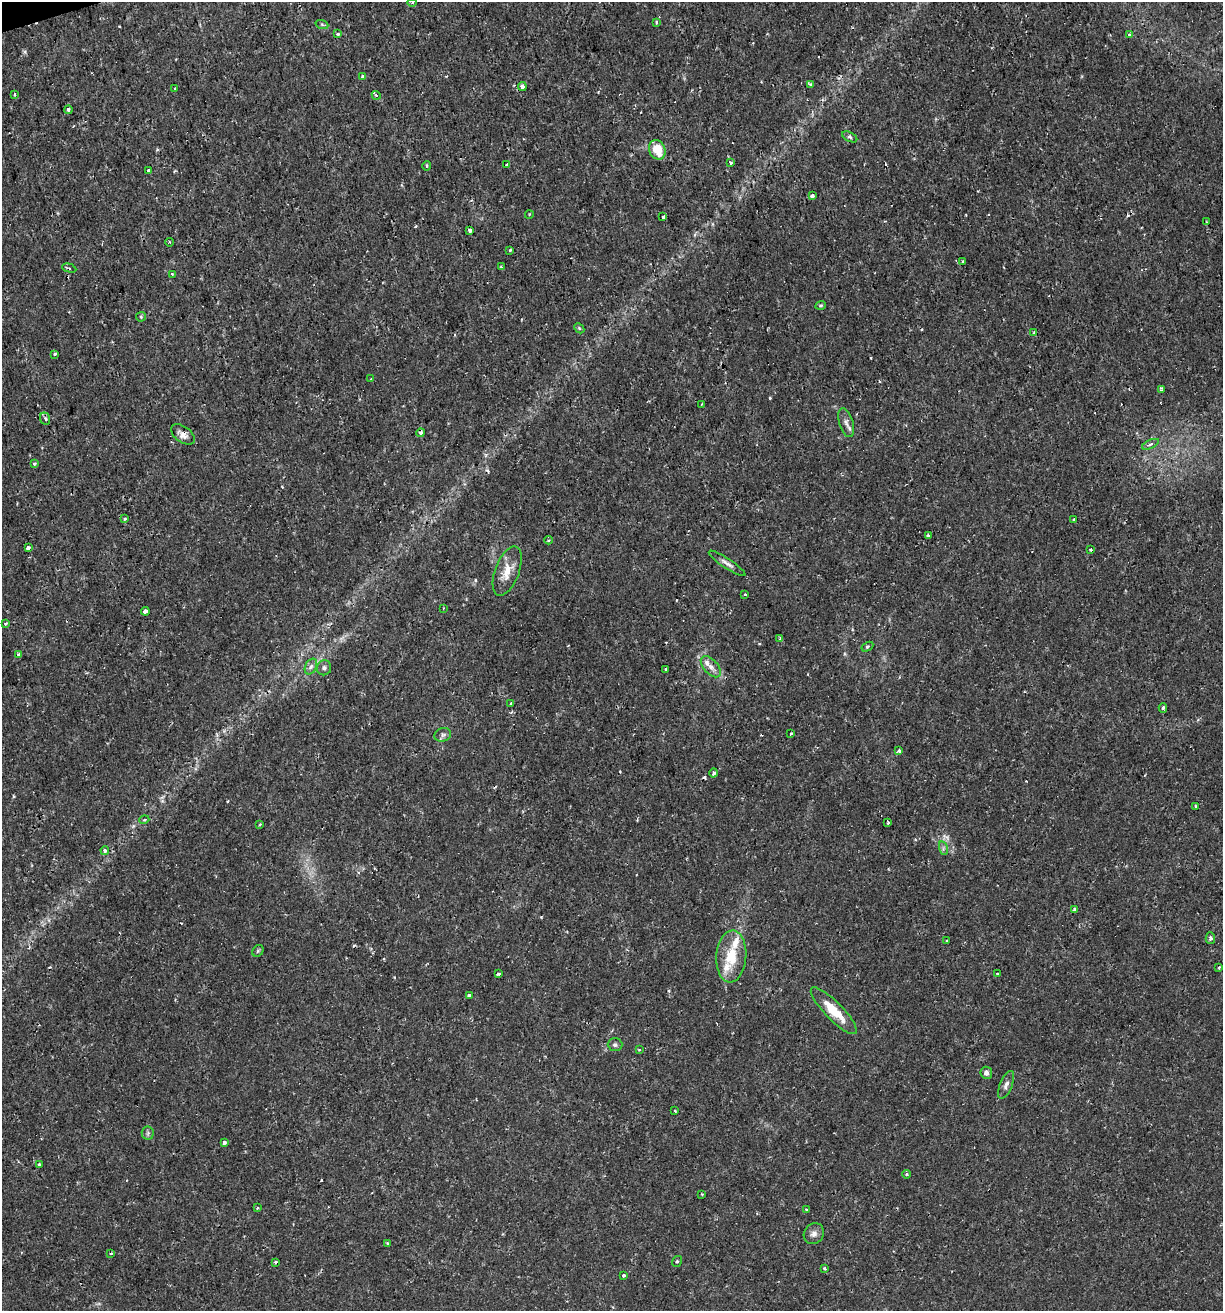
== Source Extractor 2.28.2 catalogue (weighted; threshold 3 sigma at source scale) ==
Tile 11 of 4 x 4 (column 3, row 3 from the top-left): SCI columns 2497-3717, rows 1311-2619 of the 5044 x 5237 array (HDU 1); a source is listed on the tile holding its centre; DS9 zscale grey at full resolution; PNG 1225 x 1313 px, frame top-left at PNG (2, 2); each listed source drawn as its Kron ellipse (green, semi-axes under 4 px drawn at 4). Shown black and unused: <1% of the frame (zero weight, under 2 of 3 exposures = <1% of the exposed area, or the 3 px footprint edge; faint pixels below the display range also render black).
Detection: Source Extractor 2.28.2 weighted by HDU 2 'WHT'; one run over the whole footprint, this tile lists its part. Background 0.01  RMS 0.0013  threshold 0.0059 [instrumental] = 3 sigma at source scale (4.5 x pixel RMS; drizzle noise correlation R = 1.50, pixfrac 1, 0.0396/0.0396 arcsec/px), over >= 5 px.
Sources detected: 120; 14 cosmic-ray / hot-pixel residue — neither listed nor drawn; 3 inside a brighter listed object's ellipse — not listed separately; the other 103 listed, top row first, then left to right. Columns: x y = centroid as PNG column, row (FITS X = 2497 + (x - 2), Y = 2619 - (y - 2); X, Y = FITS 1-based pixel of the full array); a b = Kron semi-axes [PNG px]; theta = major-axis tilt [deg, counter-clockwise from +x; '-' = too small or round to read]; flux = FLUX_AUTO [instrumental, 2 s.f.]
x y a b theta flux
412 3 4 4 - 0.18
656 22 3 3 - 0.22
322 25 6 4 -20 0.2
338 34 4 4 - 0.2
1129 35 3 3 - 0.38
362 76 4 3 - 0.33
810 84 3 3 - 0.3
522 86 4 3 - 0.9
175 88 3 3 - 0.23
14 95 3 3 - 0.24
376 95 4 3 - 0.17
68 110 4 4 - 0.3
850 137 8 4 -27 0.27
657 150 10 8 -67 2.5
730 163 3 3 - 0.59
506 165 3 3 - 0.33
427 166 5 3 - 0.17
148 170 3 3 - 0.21
812 196 4 4 - 0.71
529 215 4 3 - 0.12
663 217 4 3 - 0.68
1207 222 3 3 - 0.14
470 230 3 3 - 0.44
170 242 4 3 - 0.11
510 250 3 3 - 0.17
963 261 3 3 - 0.28
501 267 3 3 - 0.2
69 268 7 3 -15 0.23
172 274 3 2 - 0.32
821 305 5 3 - 0.14
141 317 5 4 - 0.16
579 328 6 4 -46 0.17
1034 333 4 3 - 0.17
55 354 3 3 - 0.24
371 379 3 2 - 0.11
1161 390 4 3 - 0.21
701 404 3 2 - 0.096
45 419 6 4 -70 0.28
846 423 15 7 -73 0.7
421 433 4 4 - 0.54
183 434 13 8 -36 0.82
1150 444 9 4 25 0.34
34 463 3 3 - 0.19
124 519 3 3 - 0.16
1074 520 3 3 - 0.25
928 535 3 3 - 0.43
549 540 4 4 - 0.18
28 548 4 3 - 0.75
1091 550 3 3 - 0.18
727 563 22 5 -34 0.63
507 571 26 12 69 2.1
745 595 3 3 - 0.27
443 608 2 2 - 0.12
145 611 4 3 - 1.2
6 623 4 3 - 0.18
780 639 3 3 - 0.3
867 647 6 4 31 0.21
18 655 3 3 - 0.53
311 667 8 5 63 0.45
711 667 12 7 -48 0.81
324 668 7 7 - 0.43
666 669 3 3 - 0.46
511 703 3 3 - 0.26
1163 708 5 4 - 0.44
791 733 3 2 - 0.13
443 735 8 6 19 0.4
899 751 4 3 - 0.47
714 773 4 4 - 0.37
1196 806 3 3 - 0.26
144 820 5 3 - 0.14
888 823 3 3 - 0.22
260 824 3 3 - 0.14
943 848 7 4 -73 0.3
105 850 4 3 - 0.64
1075 909 4 4 - 0.71
1210 938 5 4 - 0.37
947 941 3 2 - 0.12
258 951 6 5 - 0.2
731 956 26 15 86 3.9
1219 967 3 2 - 0.12
498 974 3 3 - 0.31
998 974 3 3 - 0.27
469 996 4 3 - 0.65
834 1011 31 9 -46 3.5
615 1045 7 6 - 0.34
639 1050 3 3 - 0.14
986 1073 6 6 - 0.55
1006 1085 15 6 67 0.61
675 1111 3 2 - 0.13
148 1133 6 6 - 0.29
224 1142 3 3 - 0.51
39 1165 3 3 - 0.33
906 1174 4 3 - 0.19
702 1194 3 3 - 0.11
257 1208 3 3 - 0.14
806 1209 3 2 - 0.22
814 1234 11 9 54 0.7
387 1244 3 2 - 0.18
111 1253 3 3 - 0.16
677 1261 6 4 54 0.18
275 1262 3 3 - 0.28
825 1268 3 3 - 0.43
624 1275 3 3 - 0.24
Overlapping masked pixels (flux is a lower limit): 2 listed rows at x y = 421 433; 183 434